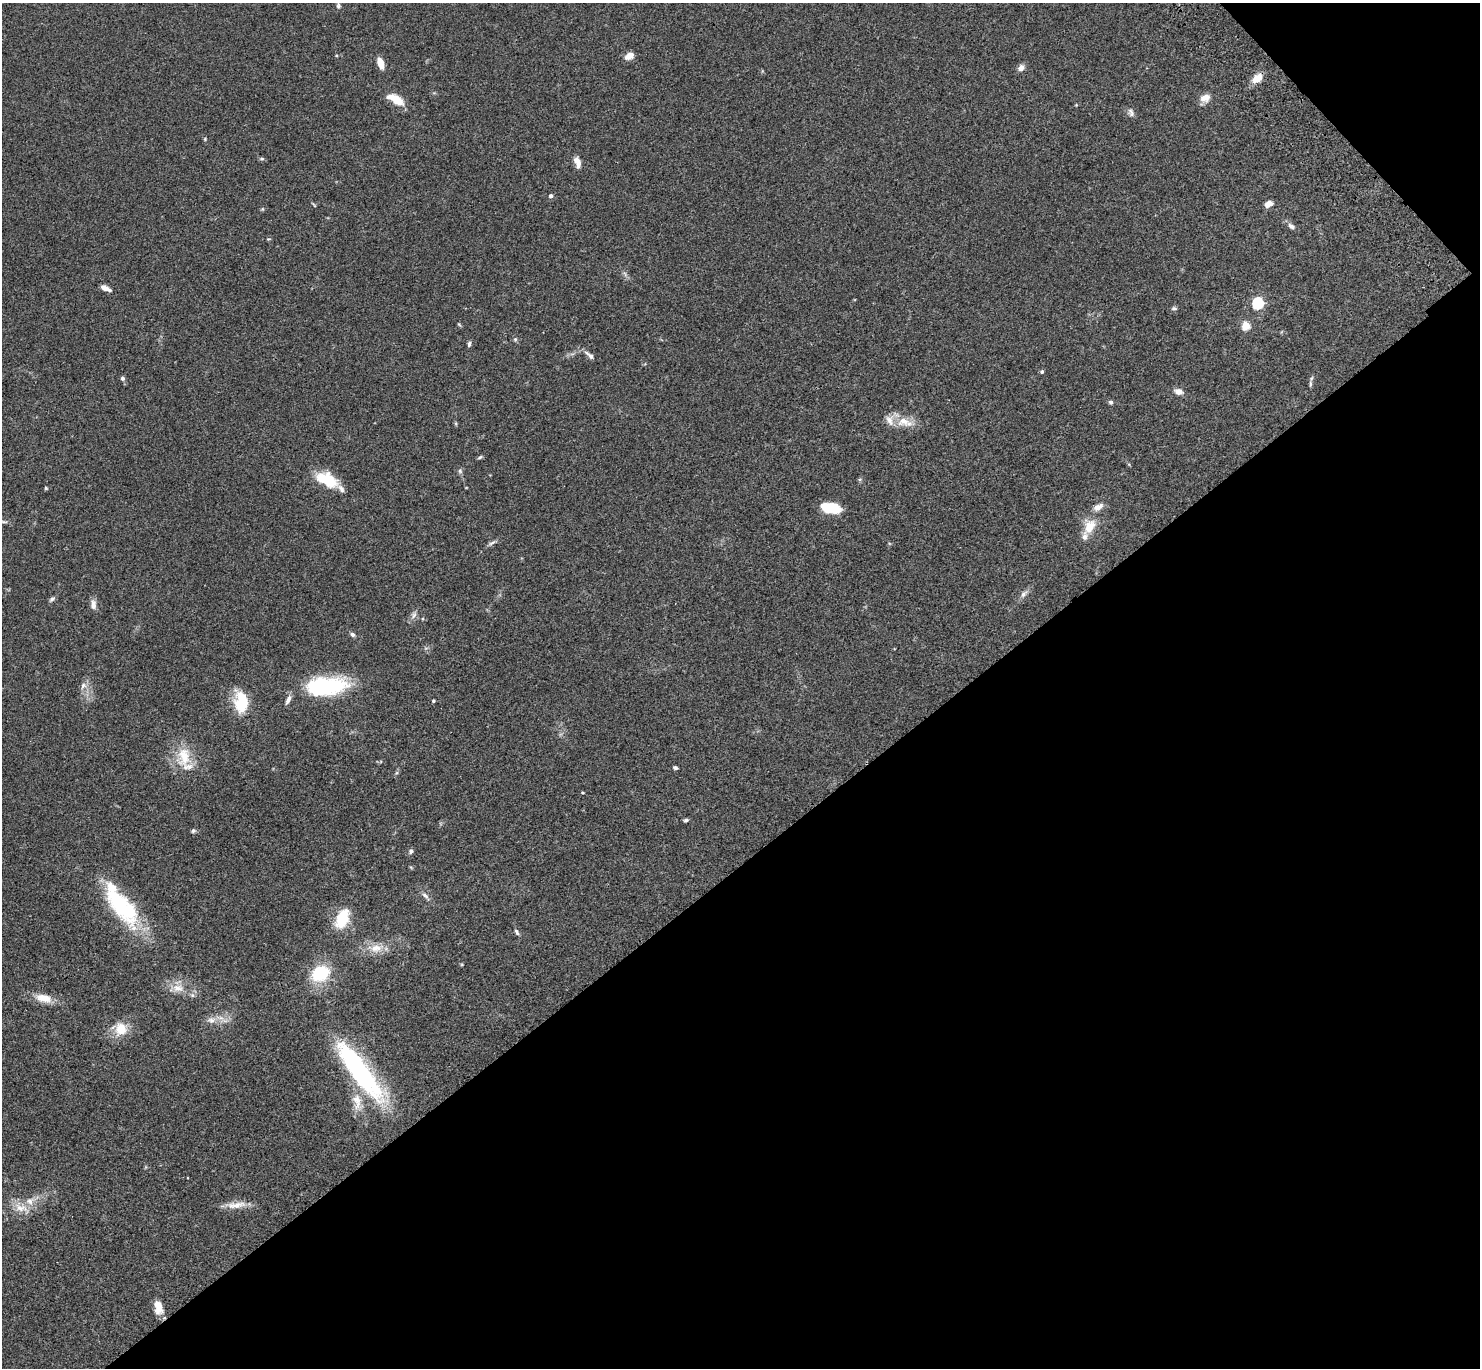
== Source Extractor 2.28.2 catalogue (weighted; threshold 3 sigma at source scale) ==
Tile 12 of 4 x 4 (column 4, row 3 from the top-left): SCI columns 4534-6011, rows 1751-3116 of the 6109 x 6091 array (HDU 1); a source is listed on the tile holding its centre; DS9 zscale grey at full resolution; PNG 1482 x 1370 px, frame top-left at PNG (2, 3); no overlay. Shown black and unused: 39% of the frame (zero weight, under 3 of 4 exposures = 6% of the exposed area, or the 3 px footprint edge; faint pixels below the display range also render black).
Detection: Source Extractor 2.28.2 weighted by HDU 2 'WHT'; one run over the whole footprint, this tile lists its part. Background 0.0586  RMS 0.0052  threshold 0.0233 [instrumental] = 3 sigma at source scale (4.5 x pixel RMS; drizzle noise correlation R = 1.50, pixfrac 1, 0.05/0.05 arcsec/px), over >= 5 px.
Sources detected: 78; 2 inside a brighter object's white glare — not listed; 10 inside a brighter listed object's ellipse — not listed separately; the other 66 listed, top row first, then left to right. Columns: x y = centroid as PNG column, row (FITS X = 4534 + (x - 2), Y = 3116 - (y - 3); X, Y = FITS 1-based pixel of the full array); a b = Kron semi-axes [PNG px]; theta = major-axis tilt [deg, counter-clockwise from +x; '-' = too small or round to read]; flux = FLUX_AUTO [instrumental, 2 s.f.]
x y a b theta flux
338 6 8 6 90 1.2
629 56 11 7 27 3.8
380 63 13 6 -74 5
1021 68 8 6 53 2.4
1257 78 12 8 35 6
1205 98 13 10 18 3.8
397 100 13 7 -36 9.8
1131 113 12 7 -69 1.6
205 139 6 3 -73 0.56
262 159 6 4 5 0.78
577 162 13 6 -72 4
551 196 5 5 - 1.2
1268 204 9 6 24 3.1
262 209 6 4 90 0.52
1291 226 11 6 -29 1.8
105 288 12 5 -25 2.8
1258 303 6 5 - 56
1174 308 8 5 0 0.89
1245 326 5 5 - 18
515 339 5 4 - 0.7
469 344 6 4 73 1.1
590 355 15 5 -41 2
1042 372 5 4 - 0.75
122 378 5 4 - 1.3
1310 384 10 4 85 1.1
1178 392 11 8 -10 2.6
1111 402 6 5 - 0.98
903 421 18 14 11 7.7
456 424 6 3 -73 0.57
480 457 7 3 35 0.71
460 471 6 6 - 0.97
326 479 26 13 -25 16
46 488 5 4 - 0.53
833 507 15 10 -34 11
1098 507 15 8 32 3.2
2 521 17 3 -14 1.5
1089 527 18 12 61 8.5
492 543 11 4 25 1.3
1023 594 12 6 48 2.1
52 599 8 5 40 1.1
93 604 13 7 -87 2.5
414 615 10 6 69 1.8
352 634 6 5 - 1.2
83 686 10 7 61 2.2
326 686 49 21 5 41
433 701 4 3 - 0.62
241 702 27 15 -83 16
184 756 31 17 90 13
675 768 4 4 - 1
686 820 6 4 14 0.96
193 831 6 5 - 1
411 851 6 5 - 1.3
425 896 13 5 -44 1.9
120 904 56 23 -50 43
342 919 17 10 67 19
517 932 9 5 -58 1.1
376 948 18 11 8 6.7
320 973 16 13 25 25
178 988 16 11 -7 5.8
44 998 21 10 -11 6.8
211 1020 11 9 -7 3.1
121 1029 18 17 - 8.5
358 1072 80 22 -48 70
236 1205 29 8 6 5.7
21 1208 24 10 -20 6.6
158 1307 16 9 -76 6.1
Isophote crosses this tile's border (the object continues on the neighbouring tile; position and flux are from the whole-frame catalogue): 1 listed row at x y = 2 521